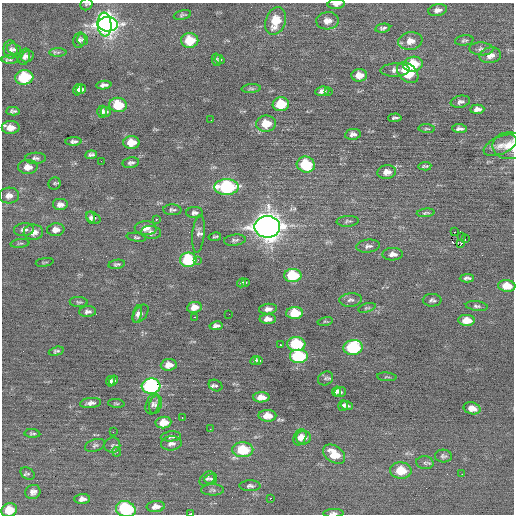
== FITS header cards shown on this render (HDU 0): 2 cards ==
NAXIS1  =                  512 / Axis length
NAXIS2  =                  512 / Axis length

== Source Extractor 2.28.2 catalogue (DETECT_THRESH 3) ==
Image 512 x 512 px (HDU 0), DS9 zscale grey, 1 PNG px = 1 image px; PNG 516 x 516 px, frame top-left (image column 1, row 512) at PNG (2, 3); each listed source drawn as its Kron ellipse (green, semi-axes under 4 px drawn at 4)
Background -0.0155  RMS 0.74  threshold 2.21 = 3 sigma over >= 5 px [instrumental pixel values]
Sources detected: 171; all 171 listed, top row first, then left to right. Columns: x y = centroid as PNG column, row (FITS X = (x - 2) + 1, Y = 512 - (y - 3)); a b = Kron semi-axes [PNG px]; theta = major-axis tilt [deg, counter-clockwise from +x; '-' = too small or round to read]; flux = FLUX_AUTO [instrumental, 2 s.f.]
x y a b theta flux
86 4 6 5 - 85
336 4 8 5 4 230
438 10 9 6 10 260
182 15 9 4 14 99
275 21 14 9 71 1100
327 21 11 8 4 420
108 24 10 7 -1 14000
104 25 12 7 -85 16000
383 28 7 4 11 110
79 40 8 6 77 130
83 40 6 5 - 94
190 40 9 7 2 1400
464 40 9 5 8 100
410 41 12 9 8 480
14 49 7 5 -20 110
481 49 12 6 -2 190
11 50 9 7 -81 160
58 52 8 4 0 110
490 55 11 8 10 410
28 56 6 5 - 130
24 57 8 5 73 180
219 59 5 4 - 72
10 60 8 4 -1 93
216 60 6 4 -78 83
413 64 10 7 11 1500
395 70 14 6 2 240
408 73 12 8 -44 1500
359 75 8 6 4 520
24 77 9 7 8 2700
104 85 7 4 5 180
81 89 5 4 - 190
251 89 10 4 4 90
78 90 6 3 75 150
322 91 7 4 8 170
328 92 3 2 - 53
460 102 10 6 12 170
281 104 8 7 - 1400
118 105 8 7 - 1600
477 109 7 4 3 220
13 111 6 4 3 120
102 112 6 5 - 130
106 112 5 5 - 87
395 118 7 3 3 100
211 120 2 2 - 50
266 124 10 8 3 1100
11 127 9 6 0 470
427 129 8 3 -5 68
460 129 7 4 -4 150
353 134 8 5 9 200
74 141 8 4 4 140
131 142 8 6 3 740
500 145 18 9 23 460
509 146 17 13 0 760
91 155 6 4 8 140
35 158 10 5 2 150
101 161 2 2 - 44
131 163 8 5 10 140
306 165 9 8 - 2200
425 166 6 3 4 80
28 167 10 7 1 400
387 172 9 6 7 370
54 183 6 6 - 77
226 187 12 7 0 5600
9 195 10 8 5 300
60 205 8 6 0 220
172 210 9 5 -2 130
195 213 8 5 0 140
426 213 9 3 6 79
91 218 6 4 -76 130
93 218 8 5 -31 120
156 219 2 2 - 510
348 221 11 5 4 110
267 227 13 11 0 50000
146 228 11 7 -1 300
24 230 10 6 7 180
56 230 8 6 7 280
33 232 10 7 1 340
151 232 10 6 -6 190
455 232 2 2 - 34
198 234 19 6 85 220
461 236 3 2 - 46
136 237 10 4 -9 87
215 237 6 3 11 72
465 239 2 2 - 46
235 240 11 5 7 130
20 243 9 3 6 79
461 243 3 3 - 100
368 246 12 6 6 180
393 254 10 6 1 260
188 260 8 7 - 3500
198 260 3 3 - 63
45 262 9 2 10 48
117 264 8 4 10 100
293 275 8 6 1 2400
467 278 7 4 3 140
245 282 4 3 - 48
242 283 5 4 - 73
507 286 8 6 -5 780
351 300 11 6 5 170
432 300 9 6 -2 130
79 302 9 5 -2 89
477 306 11 5 -6 130
194 307 7 5 10 400
367 308 9 4 16 76
268 309 9 5 6 240
88 312 8 5 4 170
295 313 8 6 2 1500
137 314 9 4 78 160
141 314 10 6 53 160
229 314 2 2 - 35
195 317 3 2 - 130
268 319 8 5 0 290
467 320 8 5 -1 630
325 321 7 3 12 51
216 326 6 4 9 170
296 344 9 7 -2 2600
280 345 3 2 - 260
353 347 9 7 10 3700
56 351 7 4 14 100
298 356 9 7 0 3600
259 360 4 3 - 77
255 361 5 3 - 90
169 365 8 6 6 420
387 377 10 3 -5 54
325 378 8 6 32 120
110 381 5 3 - 100
114 381 5 4 - 95
151 386 9 7 3 8100
216 386 7 5 -26 110
337 392 5 3 - 130
340 392 6 5 - 120
261 397 8 5 1 510
90 403 10 5 7 230
116 403 8 3 -5 65
153 404 10 6 70 180
156 405 9 6 73 170
343 406 5 4 - 140
347 406 6 4 -19 120
472 408 9 6 -14 400
267 416 9 6 -1 630
182 418 2 2 - 46
163 422 8 5 7 700
210 429 2 2 - 100
113 432 2 2 - 24
32 433 8 3 -4 84
171 436 10 5 5 150
300 437 8 6 64 380
304 438 7 7 - 340
171 443 10 7 6 240
95 445 10 6 18 120
112 445 8 7 - 150
243 450 10 7 0 2000
117 452 5 4 - 70
334 454 12 8 -34 1000
443 456 8 6 -3 140
425 463 9 6 -5 140
401 470 11 8 -3 1100
28 474 8 5 -33 97
462 474 2 2 - 24
207 479 8 6 40 120
211 479 6 4 15 83
250 486 10 5 -1 130
213 490 11 5 0 140
33 492 8 7 - 240
270 498 2 2 - 380
82 499 7 5 5 230
156 506 9 5 5 220
126 509 10 8 -17 4200
9 510 8 7 - 1100
333 513 10 4 1 150
191 514 3 2 - 590
At the frame edge (FLAGS 8, measured only in part): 7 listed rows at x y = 86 4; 336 4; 509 146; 126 509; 9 510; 333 513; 191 514